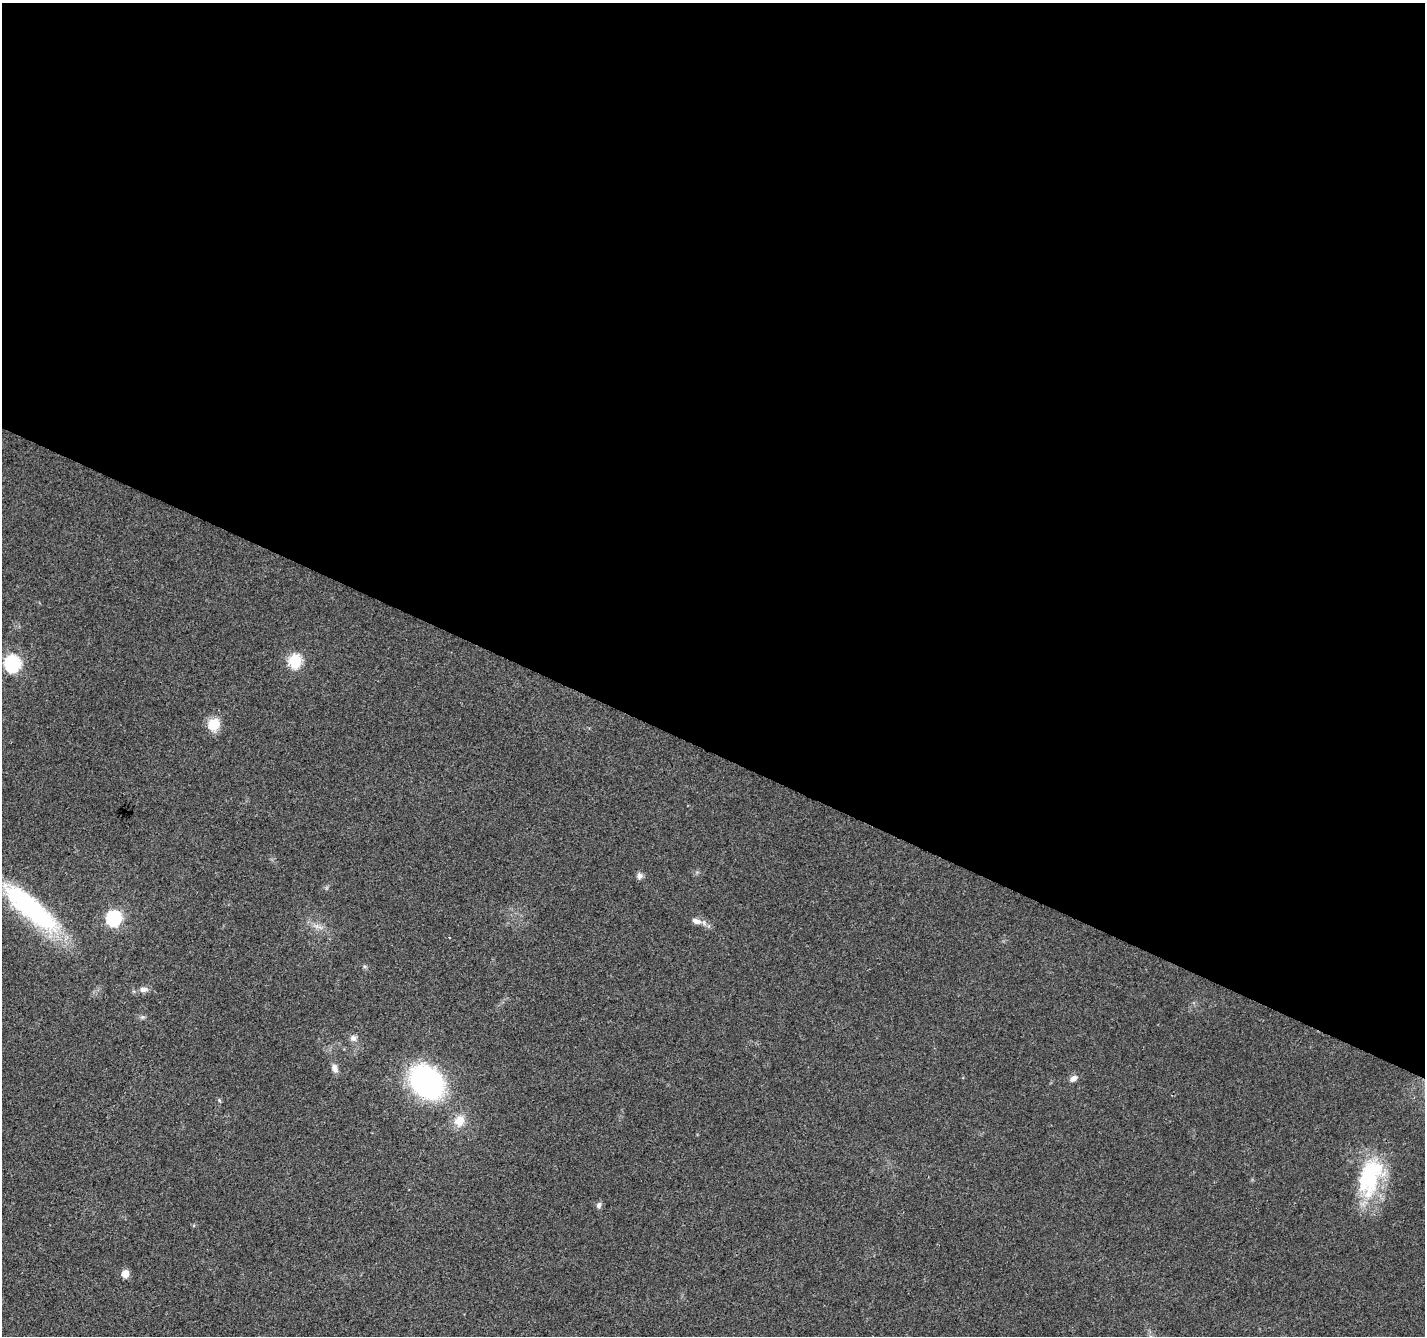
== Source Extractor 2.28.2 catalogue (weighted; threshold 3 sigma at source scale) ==
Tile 3 of 4 x 4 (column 3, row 1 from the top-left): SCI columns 2855-4277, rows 4274-5607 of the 5701 x 5810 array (HDU 1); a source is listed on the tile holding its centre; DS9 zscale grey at full resolution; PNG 1427 x 1338 px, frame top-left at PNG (2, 3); no overlay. Shown black and unused: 56% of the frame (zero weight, under 2 of 3 exposures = <1% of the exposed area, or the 3 px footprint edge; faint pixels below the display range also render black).
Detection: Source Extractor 2.28.2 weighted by HDU 2 'WHT'; one run over the whole footprint, this tile lists its part. Background 0.0488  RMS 0.0058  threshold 0.0262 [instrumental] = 3 sigma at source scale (4.5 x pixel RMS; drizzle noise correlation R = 1.50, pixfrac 1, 0.0396/0.0396 arcsec/px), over >= 5 px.
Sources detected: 21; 1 inside a brighter listed object's ellipse — not listed separately; the other 20 listed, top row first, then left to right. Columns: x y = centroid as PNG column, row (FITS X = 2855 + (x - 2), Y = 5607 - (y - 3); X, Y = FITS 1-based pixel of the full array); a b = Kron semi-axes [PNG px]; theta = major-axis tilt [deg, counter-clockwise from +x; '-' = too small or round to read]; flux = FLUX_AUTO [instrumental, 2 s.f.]
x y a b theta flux
295 660 7 6 - 67
12 663 8 7 - 130
214 724 16 14 67 9.8
640 876 8 8 - 2.2
30 908 81 22 -40 81
114 918 7 6 - 120
696 921 12 7 -18 3.6
316 926 10 6 -8 2.9
449 937 3 2 - 0.94
144 989 10 7 3 3
142 1017 5 5 - 1.1
353 1038 8 8 - 2.6
335 1068 11 7 -69 3.2
1073 1078 11 7 32 2.9
426 1082 39 29 -48 110
219 1100 6 4 -48 0.76
459 1121 15 13 69 8.9
1369 1179 50 31 74 49
599 1205 9 6 60 1.8
125 1274 5 5 - 11